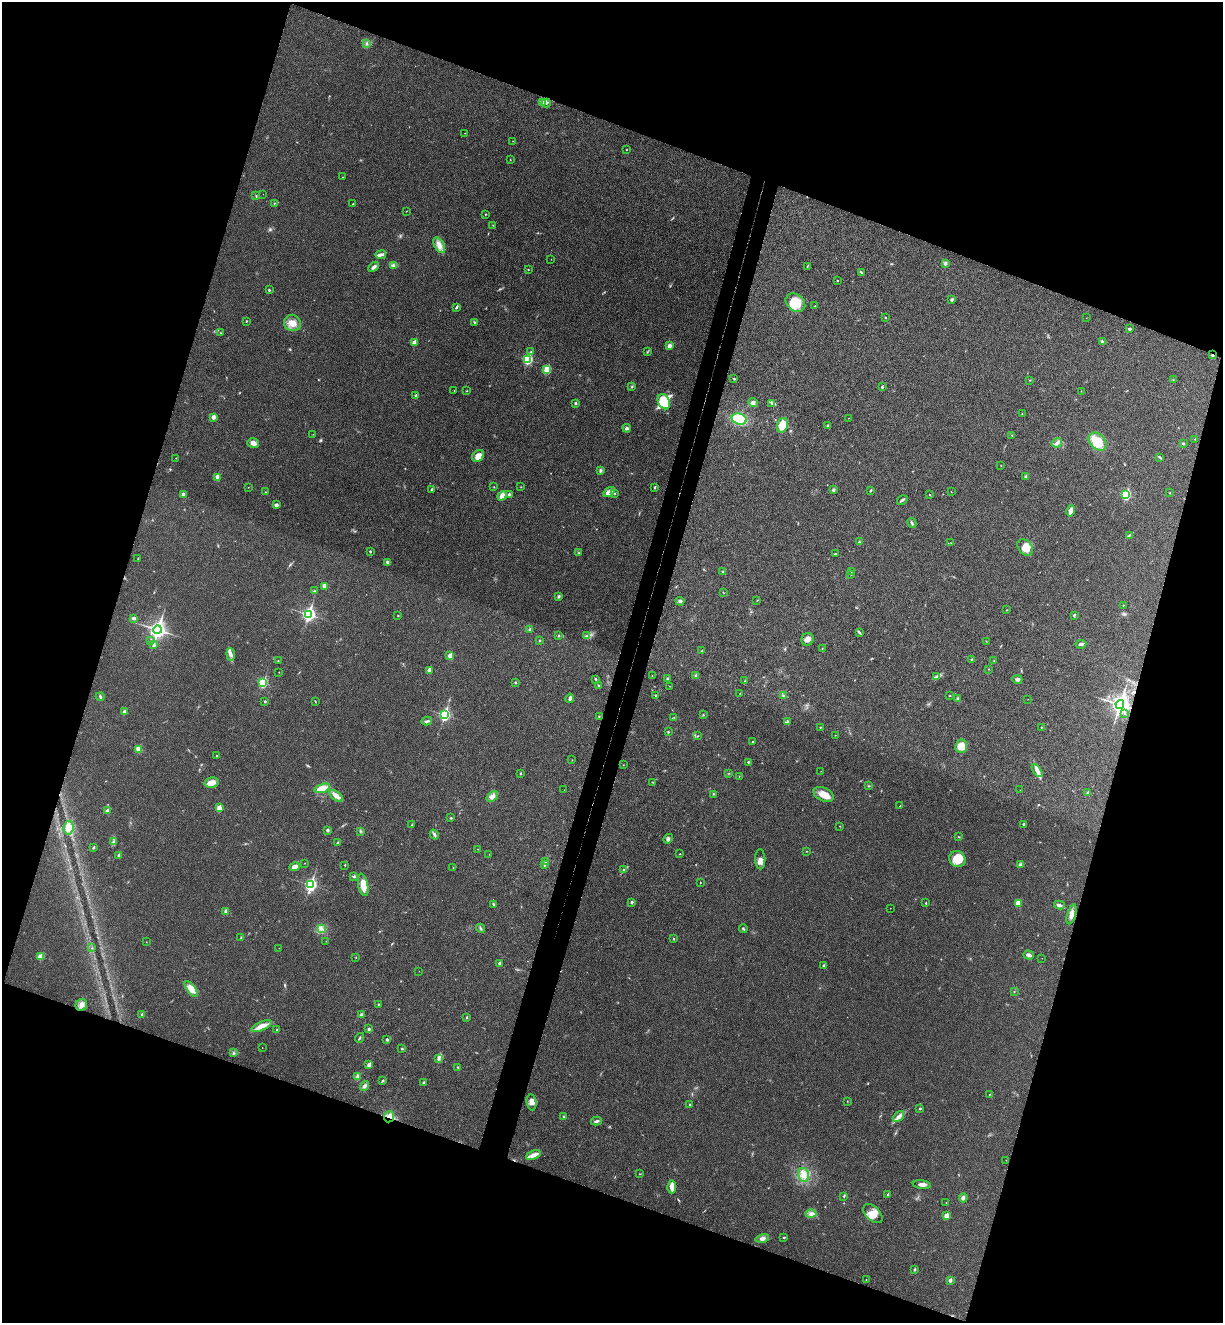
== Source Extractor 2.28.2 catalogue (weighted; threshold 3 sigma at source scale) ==
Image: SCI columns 186-5067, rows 26-5309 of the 5380 x 5331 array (HDU 1 of 3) = the unmasked area's bounding box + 8 px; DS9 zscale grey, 4 x 4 block average (1 PNG px = mean of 4 x 4 image px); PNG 1225 x 1325 px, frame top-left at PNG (2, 2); each listed source drawn as its Kron ellipse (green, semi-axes under 4 px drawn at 4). Shown black and unused: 39% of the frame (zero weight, under 3 of 4 exposures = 6% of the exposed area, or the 3 px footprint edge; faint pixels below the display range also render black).
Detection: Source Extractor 2.28.2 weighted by HDU 2 'WHT'. Background 0.0355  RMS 0.0053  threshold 0.0239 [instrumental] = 3 sigma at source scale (4.5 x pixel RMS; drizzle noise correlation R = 1.50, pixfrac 1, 0.05/0.05 arcsec/px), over >= 5 px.
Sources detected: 331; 3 too faint to see at this stretch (4 x 4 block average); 1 cosmic-ray / hot-pixel residue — neither listed nor drawn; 6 coinciding with a brighter row at this scale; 10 inside a brighter listed object's ellipse — not listed separately; the other 311 listed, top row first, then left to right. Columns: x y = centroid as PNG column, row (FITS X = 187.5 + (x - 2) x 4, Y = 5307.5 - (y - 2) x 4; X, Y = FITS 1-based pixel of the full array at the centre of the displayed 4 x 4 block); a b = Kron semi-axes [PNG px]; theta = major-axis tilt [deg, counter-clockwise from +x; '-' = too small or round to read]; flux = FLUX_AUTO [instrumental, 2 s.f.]
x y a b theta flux
367 44 3 2 - 2.7
543 102 4 2 - 30
546 103 4 2 - 5.6
465 133 2 2 - 0.76
513 141 2 2 - 0.61
626 150 2 2 - 1.3
510 159 2 2 - 1.3
342 177 2 2 - 0.67
263 194 2 2 - 0.62
256 196 2 2 - 1.3
274 203 2 2 - 1.2
353 204 3 2 - 1.7
406 211 2 2 - 0.86
485 214 2 2 - 3.2
493 225 2 2 - 0.93
439 245 9 4 -60 18
381 255 5 3 - 11
551 259 2 2 - 0.65
945 263 3 3 - 7.4
394 265 4 3 - 8.8
807 266 3 2 - 1.4
374 267 6 3 44 10
528 269 2 2 - 1.2
861 273 2 2 - 1.7
837 280 2 2 - 2.5
269 290 3 2 - 3.1
952 299 3 3 - 5.1
795 303 11 8 -38 78
815 306 2 2 - 0.85
456 307 4 2 - 4.1
885 317 2 2 - 1.8
1086 318 2 2 - 0.65
246 321 2 2 - 2.3
292 323 8 8 - 31
474 323 3 2 - 2.1
1129 329 3 2 - 3.3
221 333 2 2 - 0.93
414 342 2 2 - 37
1102 342 4 2 - 4.8
669 346 3 3 - 10
531 352 2 2 - 1.9
647 352 3 2 - 1.6
1212 355 2 2 - 6.2
528 359 3 2 - 310
547 369 2 2 - 130
734 379 3 2 - 2.2
1030 380 2 2 - 1.4
1173 380 2 2 - 0.9
632 386 2 2 - 2.3
882 387 2 2 - 9.4
454 391 2 2 - 0.97
466 391 2 2 - 1.6
1081 391 2 2 - 0.73
416 395 3 2 - 5.4
664 402 8 5 -61 140
576 403 2 2 - 11
753 403 5 3 - 7.1
772 403 4 2 - 2.7
1022 414 2 2 - 2.1
213 417 2 2 - 32
849 418 2 2 - 0.58
739 419 7 5 -17 100
782 425 7 5 72 57
828 426 3 2 - 2.8
627 428 4 3 - 6.6
313 434 2 2 - 0.8
1011 435 2 2 - 1.3
1195 439 2 2 - 1.5
1097 442 10 7 -45 73
253 443 6 5 - 15
1057 443 5 3 - 7.7
1183 443 2 2 - 2.7
478 456 6 5 - 24
1160 457 4 2 - 3.5
176 458 2 2 - 1.6
1001 465 2 2 - 1.1
600 470 4 3 - 5.1
218 477 2 2 - 62
1026 477 2 2 - 16
248 487 2 2 - 0.82
494 487 2 2 - 1.1
521 487 2 2 - 1.3
655 487 2 2 - 6.8
432 490 4 3 - 4.1
833 490 3 3 - 5.4
871 490 2 2 - 1.8
265 492 2 2 - 1.5
609 492 6 3 33 21
951 492 2 2 - 0.69
1170 493 2 2 - 1.2
183 494 4 2 - 8.4
510 494 3 2 - 3.9
614 494 2 2 - 2.8
1126 494 3 2 - 220
930 495 2 2 - 1.9
502 496 5 4 - 18
902 500 5 2 - 5.2
276 505 3 3 - 8
1070 511 6 3 76 21
912 523 5 2 - 4.9
1129 535 3 2 - 3
859 542 2 2 - 0.98
951 543 2 2 - 0.66
1025 547 9 6 -52 25
370 551 2 2 - 7
579 553 2 2 - 1.6
835 554 3 2 - 2
138 558 2 2 - 1.5
387 562 3 3 - 5.8
722 571 2 2 - 4.4
851 572 2 2 - 1.6
851 574 2 2 - 2.1
324 586 2 2 - 19
315 591 3 2 - 2.9
724 593 2 2 - 1.1
558 597 3 2 - 3.6
757 600 2 2 - 1.2
680 601 4 3 - 5.9
1123 605 2 2 - 1.9
1007 610 3 2 - 1.3
309 614 3 2 - 760
1074 615 3 2 - 3.6
398 616 2 2 - 1.8
134 618 3 2 - 10
529 629 4 2 - 3.5
158 630 4 3 - 990
859 632 3 2 - 5.2
558 636 2 2 - 2.6
586 636 2 2 - 1.4
808 639 6 6 - 15
151 640 2 2 - 3
539 641 2 2 - 1.6
986 641 2 2 - 0.75
1081 644 5 3 - 6.8
154 645 3 2 - 5.8
822 648 2 2 - 1.3
702 651 2 2 - 2.6
231 654 6 3 -83 9.4
450 656 2 2 - 50
971 659 2 2 - 2.2
278 661 2 2 - 1.2
994 661 2 2 - 1.4
988 669 2 2 - 2.1
429 670 2 2 - 32
279 672 2 2 - 0.87
696 675 3 2 - 3.3
652 676 2 2 - 1
937 677 4 2 - 3.5
595 679 2 2 - 2.8
667 679 2 2 - 3
1017 679 5 3 - 8.2
745 681 2 2 - 1.1
263 683 2 2 - 250
515 683 2 2 - 5.1
598 685 3 2 - 2
670 686 2 2 - 0.83
740 693 2 2 - 0.76
655 695 3 2 - 2.8
784 696 4 2 - 4.9
950 696 2 2 - 1.7
100 697 4 2 - 3.9
570 698 4 3 - 6.4
958 699 3 2 - 5.3
1028 699 2 2 - 0.63
265 701 2 2 - 7
315 701 3 2 - 1.6
1120 704 4 3 - 1300
124 712 2 2 - 17
1125 713 2 2 - 2.4
444 715 3 2 - 480
703 715 2 2 - 2.2
599 716 2 2 - 1.6
674 717 2 2 - 1.5
427 721 5 2 - 5.2
787 722 3 3 - 4.5
820 727 2 2 - 1.4
1041 728 2 2 - 1.2
668 732 2 2 - 2.4
835 735 2 2 - 1.3
697 736 2 2 - 1.8
753 742 2 2 - 6.9
961 746 6 6 - 38
139 750 2 2 - 46
217 755 2 2 - 1.6
572 760 2 2 - 0.89
748 762 2 2 - 5.5
623 765 2 2 - 0.81
1037 770 7 4 -56 13
821 771 2 2 - 0.55
729 773 2 2 - 1.1
520 774 2 2 - 2.5
739 776 2 2 - 0.97
653 782 2 2 - 1.3
212 783 7 5 9 24
869 786 3 2 - 2.4
322 788 8 4 17 31
564 790 2 2 - 0.44
1020 790 2 2 - 0.55
1087 793 2 2 - 12
713 794 2 2 - 1.6
824 794 11 6 -25 35
336 796 8 3 -36 23
492 797 6 4 38 13
900 806 2 2 - 4.3
219 808 2 2 - 55
107 811 2 2 - 24
451 818 2 2 - 2.6
1024 824 2 2 - 19
411 825 2 2 - 1.1
840 826 2 2 - 1.1
69 828 7 5 83 31
327 830 2 2 - 11
360 831 3 2 - 3.2
434 834 5 3 - 6.6
958 837 2 2 - 1.2
668 839 5 3 - 6
113 842 3 2 - 4.4
337 843 3 2 - 2.4
94 847 2 2 - 7
478 849 2 2 - 0.86
807 851 2 2 - 1.2
489 854 2 2 - 0.6
680 854 2 2 - 1.4
118 855 2 2 - 12
760 859 10 5 -89 18
957 859 8 7 - 57
546 861 2 2 - 2.2
305 863 2 2 - 0.67
1020 864 3 2 - 3.9
345 865 2 2 - 3.5
544 865 3 2 - 2.3
295 867 5 3 - 19
453 868 2 2 - 1.3
624 870 3 2 - 3.3
354 876 4 2 - 4
700 883 2 2 - 1.5
311 885 3 2 - 610
363 885 11 5 -78 38
632 902 2 2 - 6.3
926 903 2 2 - 4.3
1018 903 4 4 - 23
493 904 3 2 - 4.2
1059 905 5 3 - 7.9
890 908 2 2 - 0.58
226 911 2 2 - 25
1071 914 10 4 73 15
480 928 4 2 - 3.5
743 928 4 2 - 3.1
321 929 3 2 - 5
241 938 3 2 - 2.6
674 939 3 2 - 1.7
326 941 2 2 - 0.63
146 942 2 2 - 0.86
92 948 2 2 - 1.3
279 948 2 2 - 0.52
1029 955 5 3 - 9.9
41 957 2 2 - 75
356 958 2 2 - 1.1
1042 958 2 2 - 0.42
499 963 2 2 - 14
824 965 2 2 - 6.3
419 971 2 2 - 0.75
191 989 9 4 -53 35
1014 992 2 2 - 1.5
378 1004 2 2 - 1.5
81 1005 6 5 - 16
142 1014 3 2 - 4.8
361 1015 3 3 - 5.4
467 1017 2 2 - 2.7
261 1026 11 4 23 31
369 1029 2 2 - 5.1
277 1030 2 2 - 3.1
359 1038 5 2 - 2.7
387 1040 3 2 - 4.2
262 1048 2 2 - 0.7
402 1049 2 2 - 3
234 1053 2 2 - 2.1
438 1058 4 3 - 6.3
369 1065 2 2 - 29
458 1067 2 2 - 3.4
358 1076 4 3 - 6.8
383 1080 2 2 - 2.9
424 1082 3 2 - 2.9
364 1086 5 3 - 8.4
989 1094 2 2 - 2.3
847 1101 2 2 - 0.98
531 1102 8 5 -83 17
690 1105 3 2 - 3.3
920 1108 2 2 - 6.1
563 1116 2 2 - 5.4
389 1117 5 5 - 16
898 1117 7 4 43 13
596 1121 5 2 - 6
533 1155 8 4 23 17
1006 1160 2 2 - 1.3
640 1174 2 2 - 1.2
804 1175 7 5 -78 22
922 1185 9 3 -6 13
672 1187 6 3 -87 24
888 1194 2 2 - 5.7
844 1196 2 2 - 3
963 1198 4 3 - 6.4
946 1202 2 2 - 1.1
811 1214 5 4 - 11
873 1214 12 7 -45 30
946 1216 2 2 - 50
784 1237 2 2 - 5.5
762 1238 7 4 12 11
915 1269 2 2 - 2.1
866 1279 2 2 - 1.1
950 1280 2 2 - 23
Overlapping masked pixels (flux is a lower limit): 2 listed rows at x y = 1212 355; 389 1117
Diffuse or blended objects may show on this block-average render without a row.